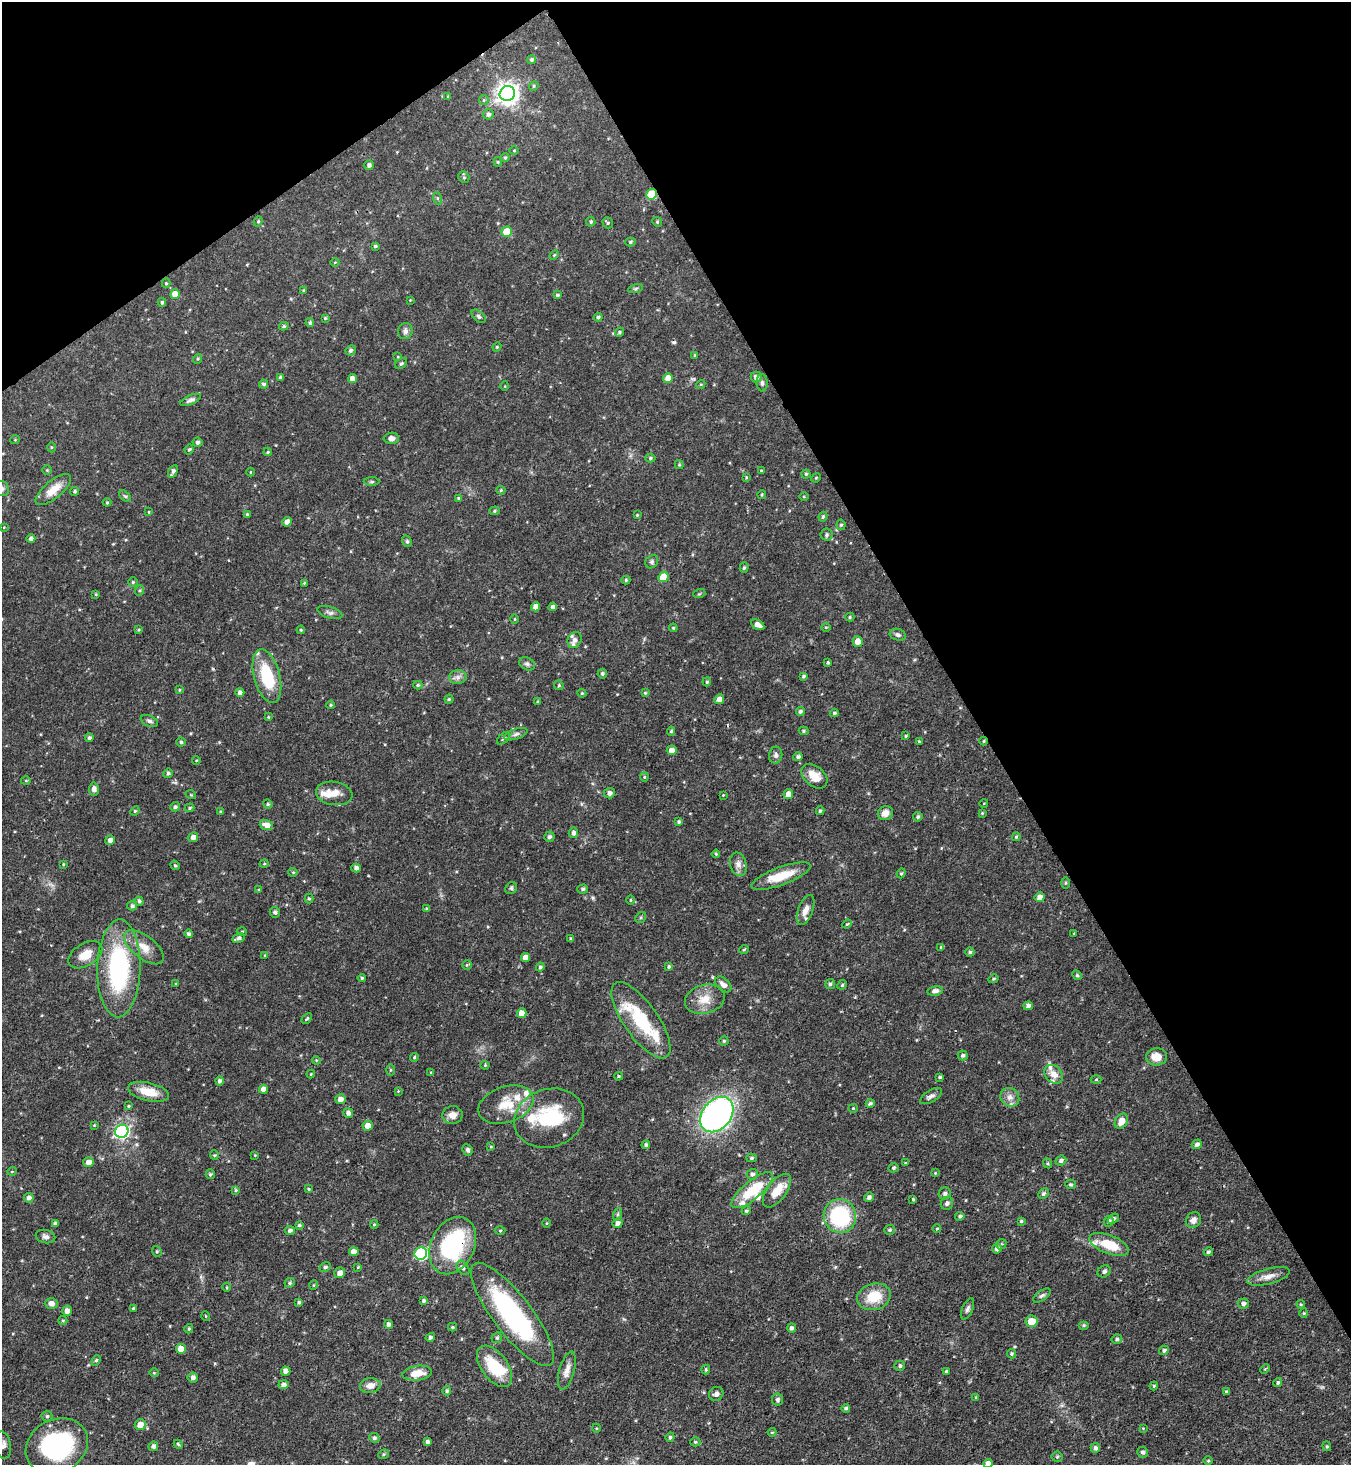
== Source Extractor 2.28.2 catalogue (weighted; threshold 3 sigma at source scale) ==
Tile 3 of 4 x 4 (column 3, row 1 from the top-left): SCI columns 2995-4343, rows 4393-5855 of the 5850 x 5857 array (HDU 1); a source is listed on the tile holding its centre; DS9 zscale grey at full resolution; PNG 1353 x 1467 px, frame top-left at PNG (2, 2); each listed source drawn as its Kron ellipse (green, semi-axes under 4 px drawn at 4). Shown black and unused: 33% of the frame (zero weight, under 3 of 4 exposures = <1% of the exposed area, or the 3 px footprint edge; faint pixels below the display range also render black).
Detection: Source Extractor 2.28.2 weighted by HDU 2 'WHT'; one run over the whole footprint, this tile lists its part. Background 0.0622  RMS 0.0035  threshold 0.0157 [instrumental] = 3 sigma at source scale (4.5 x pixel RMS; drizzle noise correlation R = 1.50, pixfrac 1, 0.05/0.05 arcsec/px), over >= 5 px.
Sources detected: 406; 2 inside a brighter object's white glare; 3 cosmic-ray / hot-pixel residue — neither listed nor drawn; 18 inside a brighter listed object's ellipse — not listed separately; the other 383 listed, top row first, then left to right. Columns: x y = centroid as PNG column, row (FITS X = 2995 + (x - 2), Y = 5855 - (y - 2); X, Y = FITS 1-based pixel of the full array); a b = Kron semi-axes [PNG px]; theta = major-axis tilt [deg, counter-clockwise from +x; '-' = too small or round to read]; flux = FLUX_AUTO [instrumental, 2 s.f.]
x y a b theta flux
531 60 4 4 - 0.68
534 86 5 4 - 0.43
507 94 8 7 - 250
448 96 4 3 - 0.39
484 100 5 4 - 0.46
488 114 5 5 - 0.95
514 150 5 3 - 0.32
505 158 4 4 - 0.42
498 162 5 4 - 0.42
369 165 5 5 - 1
464 177 6 5 - 0.55
652 194 5 5 - 13
437 198 6 4 -71 0.54
258 221 5 4 - 0.49
591 222 5 4 - 0.56
657 222 5 4 - 0.46
608 223 6 5 - 0.54
506 232 5 5 - 8.4
630 242 5 4 - 0.53
375 246 4 3 - 0.53
554 255 6 3 45 0.37
335 262 4 3 - 0.26
166 283 5 4 - 0.43
636 289 8 3 19 0.52
303 290 4 3 - 0.37
175 294 5 4 - 3.7
557 295 4 3 - 0.53
410 300 3 3 - 0.25
162 302 4 3 - 0.59
479 316 8 5 -44 0.79
598 317 4 4 - 0.64
325 318 4 4 - 0.44
310 323 4 4 - 0.74
284 326 5 3 - 0.55
405 331 8 7 - 1.3
620 332 5 4 - 0.6
497 347 4 4 - 0.39
350 350 5 4 - 0.84
695 355 4 3 - 0.38
398 357 4 2 - 0.25
197 359 5 3 - 0.38
401 364 6 4 37 0.67
756 377 5 5 - 1.6
280 378 4 4 - 0.75
668 378 5 4 - 2.7
352 379 4 4 - 2.4
762 383 8 5 -89 0.9
263 384 4 4 - 0.75
701 384 5 3 - 0.36
505 386 5 3 - 0.28
190 400 11 4 23 1.1
391 438 7 5 2 1.4
15 440 5 3 - 0.28
197 442 5 5 - 0.76
51 447 5 3 - 0.36
189 449 5 3 - 0.43
268 452 4 3 - 0.42
650 458 5 4 - 0.59
679 465 4 4 - 0.4
47 470 4 4 - 0.36
761 471 3 3 - 0.33
173 472 7 4 63 1.2
250 472 4 3 - 0.25
806 474 4 4 - 0.5
746 477 4 4 - 0.34
816 478 5 4 - 0.4
372 482 8 4 0 0.55
2 489 8 7 - 0.97
53 490 22 9 40 5
501 490 4 4 - 0.38
75 491 4 4 - 0.66
762 495 4 3 - 0.36
125 496 7 4 -43 0.55
804 496 4 3 - 0.32
459 499 4 4 - 0.65
107 502 4 4 - 0.36
494 511 5 4 - 0.47
149 512 3 3 - 0.3
247 514 4 4 - 0.44
637 515 3 3 - 0.34
823 517 5 3 - 0.54
287 522 5 4 - 1.8
841 525 5 4 - 0.54
4 527 4 3 - 0.25
827 535 6 6 - 0.77
31 538 4 4 - 1.2
407 541 6 4 -69 0.55
652 562 7 5 49 0.74
744 568 5 4 - 0.54
663 577 5 5 - 8.1
626 580 4 4 - 0.55
133 582 5 5 - 0.53
304 583 4 3 - 0.36
140 590 5 3 - 0.36
96 594 4 3 - 0.38
699 594 6 3 18 0.38
536 607 4 4 - 2.4
553 607 4 4 - 1.1
330 613 13 5 -17 1.1
850 617 4 4 - 0.47
515 619 5 3 - 0.32
758 625 7 4 -29 2.3
826 627 5 3 - 0.34
673 628 4 3 - 0.39
139 630 4 4 - 0.39
301 630 4 3 - 0.35
898 635 8 6 -18 1
575 640 8 6 63 1.4
858 641 5 5 - 2.7
828 662 3 3 - 0.39
527 664 8 6 -27 0.9
602 674 5 4 - 0.67
267 676 27 13 -75 16
804 676 4 4 - 0.64
458 677 8 7 - 1.4
707 682 4 4 - 0.49
418 685 4 4 - 0.51
559 685 5 4 - 0.43
179 690 4 3 - 0.34
240 692 4 4 - 1.1
582 693 4 4 - 0.41
645 693 4 3 - 0.38
449 699 4 4 - 0.47
719 699 5 4 - 2.2
538 701 4 3 - 0.39
331 705 4 3 - 0.4
800 711 4 4 - 0.76
834 713 4 3 - 0.57
268 717 4 4 - 0.35
149 721 9 5 -22 0.86
671 731 4 4 - 0.52
804 731 5 4 - 0.52
516 734 12 5 18 1.2
906 736 4 3 - 0.4
89 738 4 4 - 0.72
504 738 8 4 42 0.67
919 741 4 3 - 0.48
984 741 4 4 - 0.39
181 742 4 4 - 0.66
672 750 5 4 - 3.1
776 755 8 6 82 1
798 757 5 4 - 0.82
196 760 4 3 - 0.26
168 773 5 4 - 0.75
814 776 15 10 -41 4.8
644 777 4 4 - 0.4
26 780 5 3 - 0.38
94 789 6 5 - 1.6
334 793 18 11 -8 4.1
609 793 5 5 - 1.4
788 794 5 4 - 2.7
191 795 5 3 - 0.32
723 795 2 2 - 0.24
984 803 4 3 - 0.27
268 804 5 4 - 0.47
175 807 5 4 - 0.76
190 808 5 4 - 0.46
135 811 5 4 - 0.52
220 811 4 3 - 0.31
820 811 4 3 - 0.56
885 813 8 7 - 2.2
982 813 4 3 - 0.33
918 817 5 4 - 0.68
679 822 4 4 - 0.63
266 825 7 5 -20 2.4
573 833 5 4 - 1.1
193 837 5 4 - 2
549 837 5 5 - 0.88
1016 837 4 3 - 0.45
110 840 5 4 - 1.6
716 854 4 4 - 0.49
63 864 4 3 - 0.35
264 864 5 3 - 0.36
738 864 12 8 -76 2
175 865 5 4 - 0.42
356 868 4 4 - 1.2
293 872 5 4 - 0.41
901 873 5 4 - 0.48
781 876 31 9 20 8.5
1065 883 5 3 - 0.38
511 888 6 5 - 0.59
583 889 5 4 - 0.75
259 890 4 3 - 0.42
1039 897 5 4 - 2.1
309 898 5 4 - 0.44
630 900 4 3 - 0.35
139 901 5 4 - 0.78
132 906 5 4 - 0.8
427 909 4 3 - 0.6
805 910 16 7 69 2.6
275 912 5 5 - 0.91
641 917 6 5 - 0.56
847 924 5 3 - 0.33
242 931 5 3 - 0.38
1074 933 4 3 - 0.26
189 934 4 4 - 0.76
238 938 6 4 27 0.97
571 939 3 3 - 0.55
144 947 23 11 -38 4.9
941 947 4 4 - 0.4
744 949 5 3 - 0.32
970 952 4 4 - 0.65
85 955 18 11 31 4.7
265 955 4 3 - 0.32
526 957 4 4 - 2.5
467 965 4 4 - 0.38
540 967 4 4 - 0.7
669 967 4 4 - 0.56
119 968 49 21 89 46
1077 975 5 4 - 0.44
362 978 4 4 - 0.46
993 979 5 3 - 0.43
176 984 4 3 - 0.34
723 984 9 6 -43 1.9
830 984 5 4 - 0.69
842 985 5 4 - 0.5
935 991 7 4 11 1.6
705 999 20 14 15 5.7
1028 1006 5 4 - 1.3
522 1013 5 4 - 3.2
307 1018 6 4 42 0.46
641 1020 45 17 -55 19
724 1041 4 4 - 0.49
963 1055 5 5 - 0.81
414 1057 4 4 - 0.44
1157 1057 10 8 3 4.3
316 1060 4 3 - 0.33
485 1065 4 4 - 0.37
390 1070 5 4 - 0.37
431 1073 4 3 - 0.44
311 1074 4 4 - 0.31
1054 1074 10 8 -49 2.9
619 1076 4 3 - 0.43
940 1077 4 3 - 0.49
1096 1080 5 3 - 0.39
219 1081 4 4 - 1
263 1089 4 4 - 2.2
398 1091 4 4 - 0.31
149 1092 21 9 -13 6.3
931 1096 12 6 32 1.3
1010 1097 10 9 - 2.2
340 1099 5 5 - 1.9
870 1103 4 4 - 0.62
506 1105 28 18 19 9.2
128 1106 4 3 - 0.37
853 1108 5 4 - 0.4
348 1113 5 4 - 1
717 1114 19 14 51 130
453 1115 10 9 - 2.4
549 1118 35 29 19 22
1121 1121 8 6 55 3
94 1125 4 4 - 0.31
368 1126 5 5 - 2.8
122 1131 7 6 - 73
1197 1144 5 4 - 1.1
646 1145 4 4 - 0.81
491 1147 4 3 - 0.36
467 1150 6 5 - 0.75
214 1155 5 4 - 0.44
255 1155 3 3 - 0.29
752 1158 5 4 - 0.62
1061 1161 5 4 - 1.1
89 1162 5 5 - 2.5
905 1163 4 4 - 0.31
1048 1163 5 4 - 0.45
894 1168 5 4 - 0.64
12 1171 5 3 - 0.28
935 1173 3 3 - 0.26
210 1174 5 4 - 0.62
752 1174 5 5 - 0.92
1071 1184 5 4 - 0.57
309 1189 4 3 - 0.4
236 1190 4 3 - 0.38
752 1190 26 9 40 11
777 1191 20 9 53 5.6
945 1194 6 6 - 1.1
1043 1194 6 4 46 0.79
869 1197 5 4 - 1.1
29 1198 5 4 - 1.2
913 1199 4 3 - 0.42
947 1203 6 6 - 0.92
746 1211 5 4 - 0.66
618 1214 6 4 71 0.55
840 1216 17 16 - 29
960 1216 5 4 - 0.69
1113 1219 6 4 39 0.71
1193 1220 8 7 - 1.9
1021 1221 4 4 - 0.51
1109 1221 5 5 - 0.94
547 1223 5 3 - 0.32
617 1223 5 4 - 1.4
55 1224 4 4 - 0.94
374 1224 4 4 - 0.39
299 1225 4 4 - 0.5
937 1228 4 4 - 0.44
290 1230 5 4 - 0.93
889 1230 5 5 - 0.68
500 1231 5 3 - 0.37
45 1236 10 6 -12 1.2
1001 1244 6 4 44 0.58
453 1245 30 21 65 37
1109 1245 21 9 -21 10
997 1249 5 4 - 1.3
157 1251 5 4 - 0.52
354 1252 5 4 - 2.5
1208 1252 5 4 - 0.68
421 1253 6 6 - 41
325 1267 6 5 - 0.83
358 1267 4 3 - 0.3
463 1268 8 5 -55 1
1104 1271 7 5 32 0.89
340 1273 5 5 - 2
1268 1276 22 7 15 3
290 1283 5 4 - 0.56
314 1285 5 3 - 0.29
227 1287 4 3 - 0.31
1042 1296 10 5 36 0.85
874 1297 17 13 15 9.1
424 1301 4 4 - 0.77
299 1302 4 3 - 0.6
51 1303 6 5 - 1.8
1243 1304 5 5 - 1.1
1301 1304 4 4 - 0.39
133 1308 4 3 - 0.4
967 1309 11 5 66 0.99
67 1311 5 5 - 2
1304 1313 4 4 - 0.37
512 1314 63 19 -53 61
206 1316 5 3 - 0.27
63 1320 5 4 - 0.4
1031 1321 6 5 - 5.2
389 1324 4 4 - 1.2
1084 1325 5 4 - 0.54
452 1327 4 4 - 0.47
792 1328 4 4 - 1.1
189 1329 4 4 - 0.52
430 1337 5 4 - 0.82
497 1338 6 5 - 0.51
1117 1339 5 5 - 0.7
181 1349 5 5 - 3.9
1164 1350 5 4 - 0.77
1011 1354 4 4 - 0.52
96 1360 5 4 - 0.54
494 1366 24 13 -54 13
900 1366 5 5 - 0.83
1265 1369 5 3 - 0.35
706 1370 5 4 - 0.48
286 1371 5 4 - 2.5
567 1371 19 7 75 2.7
946 1371 3 3 - 0.4
154 1373 5 4 - 0.37
417 1373 15 7 8 4.9
193 1377 5 5 - 1.2
1278 1383 4 4 - 0.71
283 1385 5 4 - 1.3
370 1386 10 7 8 2.7
1154 1386 4 3 - 0.37
447 1391 4 4 - 0.67
1226 1392 4 3 - 0.56
716 1394 7 6 - 1.3
976 1397 4 3 - 0.44
777 1400 6 5 - 1.1
846 1408 4 4 - 0.62
47 1416 5 5 - 0.61
140 1425 5 5 - 3.5
596 1428 4 3 - 0.3
1143 1428 3 2 - 0.25
772 1432 4 4 - 0.39
670 1437 4 4 - 0.63
374 1438 5 5 - 0.76
428 1442 4 4 - 1.1
695 1442 5 4 - 0.54
178 1444 5 3 - 0.49
3 1445 14 8 -78 2
57 1446 32 26 28 45
153 1446 5 5 - 1.1
1327 1446 5 4 - 0.48
1095 1448 5 5 - 1
1143 1452 5 5 - 0.82
383 1454 5 4 - 0.5
1057 1457 5 5 - 0.44
1208 1461 5 3 - 0.37
988 1463 4 4 - 2.1
Overlapping masked pixels (flux is a lower limit): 4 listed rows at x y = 652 194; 984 741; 119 968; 453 1245
Isophote crosses this tile's border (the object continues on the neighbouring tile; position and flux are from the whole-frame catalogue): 3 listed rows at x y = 2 489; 3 1445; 988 1463